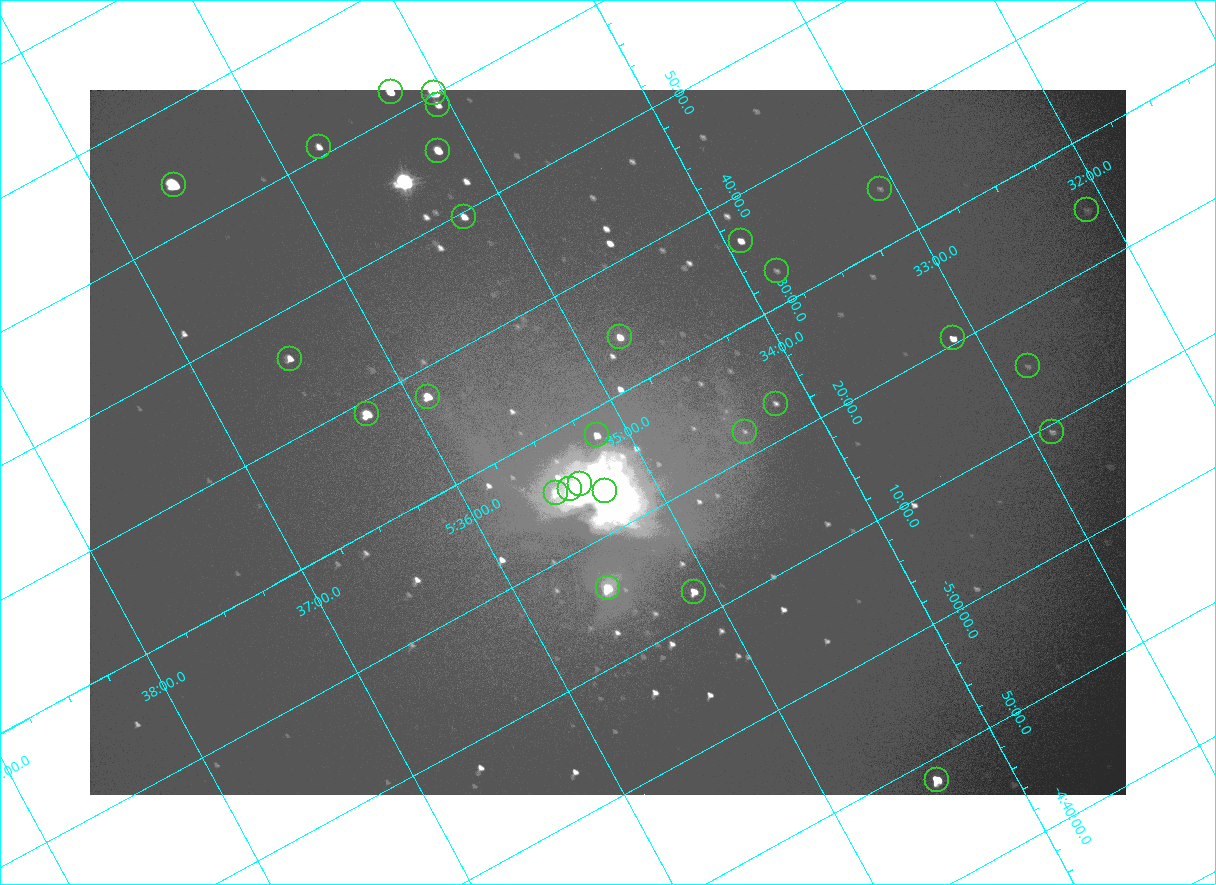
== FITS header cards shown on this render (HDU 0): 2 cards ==
NAXIS1  =                 2072
NAXIS2  =                 1410

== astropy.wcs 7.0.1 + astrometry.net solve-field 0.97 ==
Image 2072 x 1410 px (HDU 0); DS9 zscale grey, zoomed out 1/2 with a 90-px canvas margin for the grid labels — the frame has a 2x2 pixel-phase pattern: the four 2x2 pixel phases sit at different levels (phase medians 96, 100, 100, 169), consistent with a one-shot-colour (mosaic) sensor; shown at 1/2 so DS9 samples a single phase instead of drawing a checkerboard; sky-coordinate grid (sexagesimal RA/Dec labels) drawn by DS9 from the SOLVED WCS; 28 Tycho-2 reference stars matched to detected sources circled (green)
Header WCS: none
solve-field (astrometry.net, Tycho-2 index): SOLVED blind (the file carries no WCS)
Solved WCS: RA---TAN-SIP/DEC--TAN-SIP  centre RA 05:35:08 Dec -05:27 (83.78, -5.45 deg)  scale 2.55 arcsec/px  FOV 88.1' x 59.8'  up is -152 deg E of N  parity flipped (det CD > 0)
(file carries no celestial WCS; the grid is the blind solution)
Tycho-2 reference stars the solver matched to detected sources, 28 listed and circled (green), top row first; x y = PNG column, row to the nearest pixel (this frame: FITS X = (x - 90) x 2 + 1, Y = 1410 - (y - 90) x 2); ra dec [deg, ICRS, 3 dp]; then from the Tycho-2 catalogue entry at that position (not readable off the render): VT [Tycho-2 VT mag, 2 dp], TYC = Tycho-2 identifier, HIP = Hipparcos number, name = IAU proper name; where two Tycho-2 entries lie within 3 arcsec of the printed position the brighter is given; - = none
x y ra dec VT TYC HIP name
390 92 83.816 -6.033 7.12 4778-1358-1 - -
434 92 83.761 -6.002 4.70 4778-1403-1 26199 -
438 105 83.765 -5.984 8.95 4778-1377-1 - -
319 147 83.942 -6.013 8.95 4778-1351-1 - -
438 150 83.796 -5.927 7.42 4778-1370-1 - -
174 185 84.149 -6.065 5.71 4778-1379-1 26345 -
880 188 83.271 -5.577 10.70 4774-816-1 - -
1087 210 83.027 -5.407 10.64 4774-422-1 - -
464 217 83.808 -5.827 8.43 4778-1364-1 - -
741 241 83.480 -5.607 8.83 4774-850-1 - -
776 270 83.455 -5.546 10.93 4774-913-1 - -
620 337 83.696 -5.571 8.07 4774-809-1 - -
953 338 83.281 -5.341 8.59 4774-473-1 26021 -
290 358 84.122 -5.770 8.64 4778-1069-1 - -
1028 366 83.207 -5.255 10.70 4774-524-1 - -
428 396 83.975 -5.628 7.32 4778-1369-1 - -
776 404 83.546 -5.382 10.28 4774-846-1 - -
367 414 84.063 -5.648 6.51 4778-1378-1 26314 -
744 432 83.604 -5.368 10.89 4774-818-2 - -
1052 432 83.221 -5.156 10.21 4774-573-1 - -
596 435 83.791 -5.465 8.45 4774-849-1 - -
580 484 83.845 -5.416 5.03 4774-933-1 26235 -
570 488 83.860 -5.417 6.19 4774-934-1 - -
605 491 83.819 -5.390 5.06 4774-931-1 26221 -
556 493 83.881 -5.421 8.46 4774-935-1 - -
608 588 83.881 -5.267 6.87 4774-906-1 26258 -
694 592 83.776 -5.204 7.81 4774-915-1 - -
936 780 83.600 -4.804 6.81 4774-926-1 26137 -